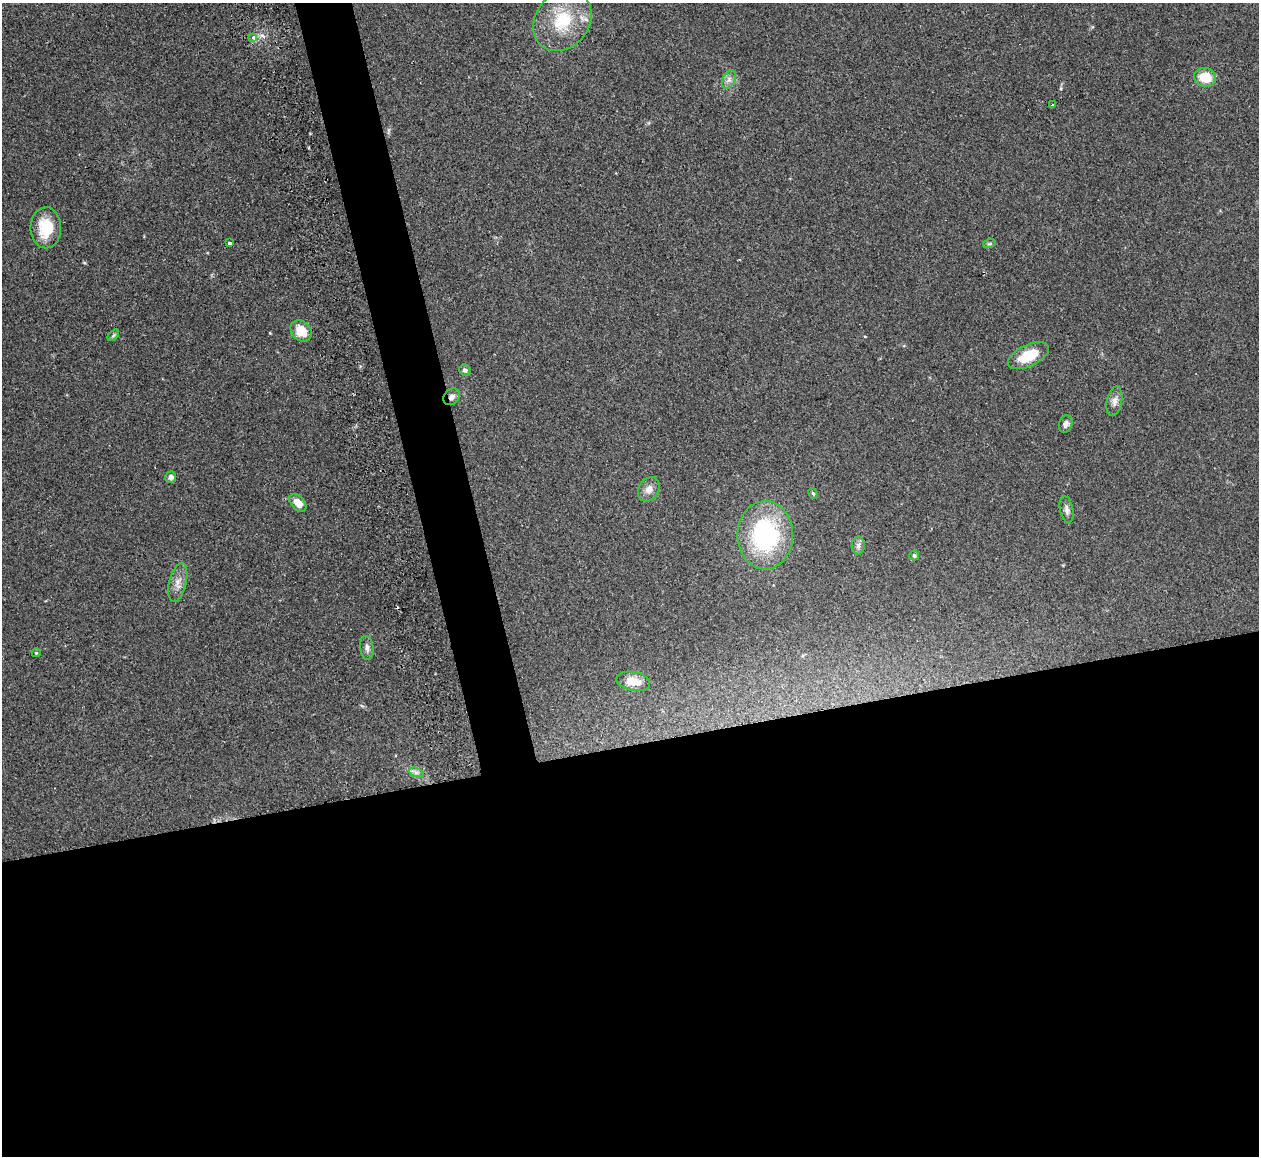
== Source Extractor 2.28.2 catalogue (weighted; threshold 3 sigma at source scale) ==
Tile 15 of 4 x 4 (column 3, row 4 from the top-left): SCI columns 2574-3830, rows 152-1305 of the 5088 x 5029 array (HDU 1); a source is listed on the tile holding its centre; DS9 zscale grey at full resolution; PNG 1261 x 1158 px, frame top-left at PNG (2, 3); each listed source drawn as its Kron ellipse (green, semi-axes under 4 px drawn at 4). Shown black and unused: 39% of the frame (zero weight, under 2 of 3 exposures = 3% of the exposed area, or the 3 px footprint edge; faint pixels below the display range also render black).
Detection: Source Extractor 2.28.2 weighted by HDU 2 'WHT'; one run over the whole footprint, this tile lists its part. Background 0.0722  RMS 0.0088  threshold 0.0395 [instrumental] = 3 sigma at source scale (4.5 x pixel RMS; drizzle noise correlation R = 1.50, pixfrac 1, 0.05/0.05 arcsec/px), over >= 5 px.
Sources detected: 29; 1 cosmic-ray / hot-pixel residue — neither listed nor drawn; the other 28 listed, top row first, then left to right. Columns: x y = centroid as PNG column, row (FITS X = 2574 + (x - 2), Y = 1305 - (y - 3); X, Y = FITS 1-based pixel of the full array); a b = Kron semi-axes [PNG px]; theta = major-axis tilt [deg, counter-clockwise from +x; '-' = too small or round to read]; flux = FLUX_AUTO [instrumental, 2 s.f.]
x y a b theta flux
562 21 32 27 52 43
253 38 4 3 - 6
1205 77 11 9 -11 20
729 80 10 6 64 3.7
1052 105 3 3 - 1.3
46 228 20 15 -90 27
229 243 4 3 - 8.3
989 244 6 4 18 1.3
301 331 12 9 -44 15
113 335 7 4 45 1.3
1028 356 22 10 25 24
465 370 6 5 - 2.5
452 397 9 7 47 4.8
1114 401 15 7 79 5.2
1066 424 9 6 70 3.2
171 477 6 5 - 3.3
649 489 13 10 57 5.7
813 493 5 3 - 1.3
298 503 10 6 -49 9.4
1067 510 14 6 -79 3.8
765 535 34 28 -89 100
858 545 9 6 88 3
914 555 5 4 - 1.8
178 582 20 8 76 7.7
367 648 12 6 -84 3.8
36 653 4 4 - 0.89
633 681 17 9 -11 11
416 772 7 4 -18 2.6
Overlapping masked pixels (flux is a lower limit): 1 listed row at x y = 452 397
Unlisted compact peaks at least as high as the median listed source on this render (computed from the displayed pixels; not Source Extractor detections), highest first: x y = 262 35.